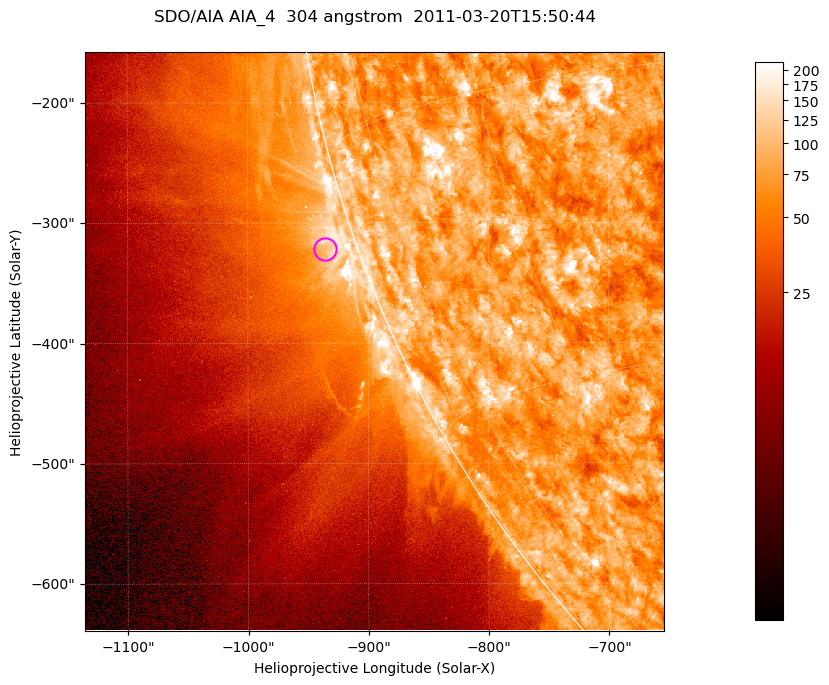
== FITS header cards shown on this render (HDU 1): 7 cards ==
TELESCOP= 'SDO/AIA '           / For AIA: SDO/AIA
INSTRUME= 'AIA_4   '           / For AIA: AIA_ATA1, AIA_ATA2, AIA_ATA3 or AIA_AT
WAVELNTH=                  304 / [angstrom] Wavelength
WAVEUNIT= 'angstrom'           / Wavelength unit: angstrom
DATE-OBS= '2011-03-20T15:50:44.125' / [ISO] Date when observation started; ISO 8
CTYPE1  = 'HPLN-TAN'           / CTYPE1; Typically HPLN
CTYPE2  = 'HPLT-TAN'           / CTYPE2; Typically HPLT

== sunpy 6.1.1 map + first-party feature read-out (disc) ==
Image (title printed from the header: SDO/AIA AIA_4  304 angstrom  2011-03-20T15:50:44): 802 x 802 px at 0.6 arcsec/px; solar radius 964 arcsec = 1606 px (partial field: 3.5% of the solar disc is inside the frame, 44% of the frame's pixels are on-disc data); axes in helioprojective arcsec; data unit not stated in the header (colour bar unlabelled)
Orientation: roll -0.132 deg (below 1 deg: not rotated)
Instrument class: DISC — disc imager (sunpy class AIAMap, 304 A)
Bright regions (active regions / flare kernels): reference = the on-disc median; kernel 7 px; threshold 5 sigma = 122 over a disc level ~76.3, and >= 1.15x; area >= 643 px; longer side >= 10 px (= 6 arcsec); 0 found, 0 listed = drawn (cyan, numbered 1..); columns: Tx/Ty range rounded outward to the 2 arcsec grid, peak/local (2 s.f.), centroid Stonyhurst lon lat
Off-limb structures (1.02-1.3 R_sun): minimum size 321 px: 3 found; the strongest spans PA ~105..110 deg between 1.02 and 1.04 R_sun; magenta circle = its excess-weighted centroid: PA ~110 deg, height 1.03 R_sun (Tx ~-936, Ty ~-322 arcsec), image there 1.5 x the reference